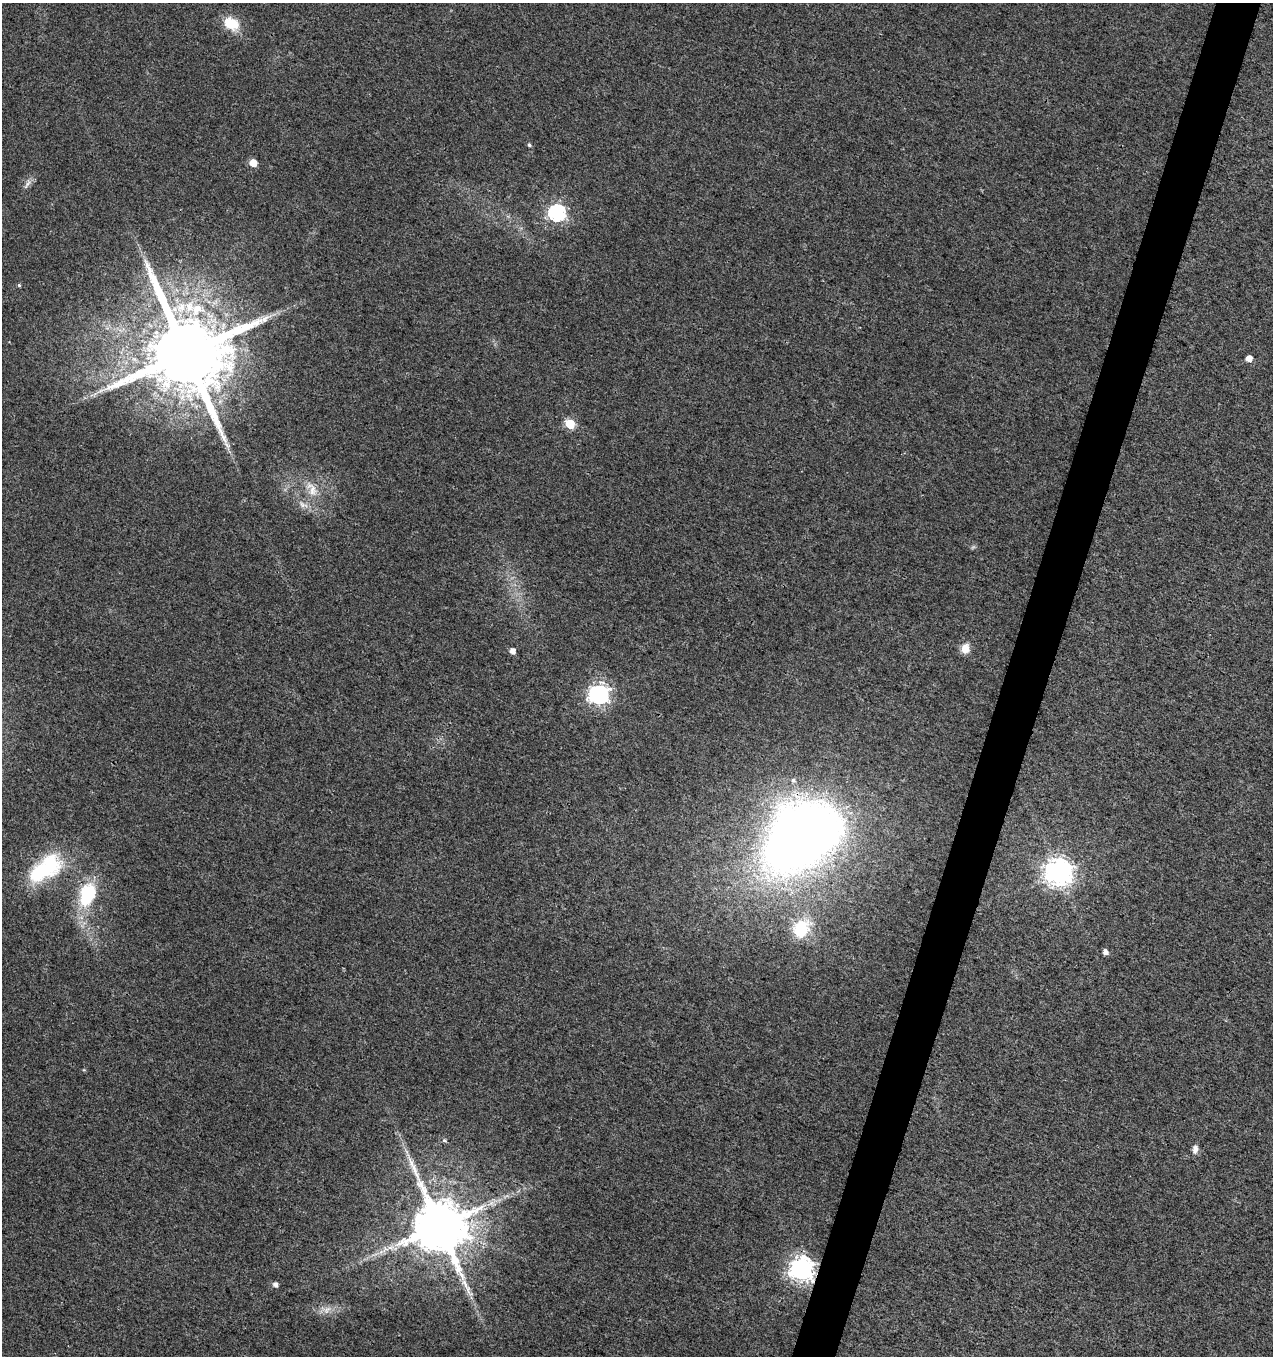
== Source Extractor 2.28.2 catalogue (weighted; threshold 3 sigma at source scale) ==
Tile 10 of 4 x 4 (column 2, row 3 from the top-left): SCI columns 1550-2820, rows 1355-2708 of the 5574 x 5425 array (HDU 1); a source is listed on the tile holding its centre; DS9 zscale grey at full resolution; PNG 1275 x 1358 px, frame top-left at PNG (2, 3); no overlay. Shown black and unused: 3% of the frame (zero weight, under 3 of 4 exposures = <1% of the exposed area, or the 3 px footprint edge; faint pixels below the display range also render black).
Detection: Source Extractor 2.28.2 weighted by HDU 2 'WHT'; one run over the whole footprint, this tile lists its part. Background 0.00757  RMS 0.0031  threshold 0.0141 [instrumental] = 3 sigma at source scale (4.5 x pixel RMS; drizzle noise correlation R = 1.50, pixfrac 1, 0.0396/0.0396 arcsec/px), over >= 5 px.
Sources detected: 32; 2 inside a brighter object's white glare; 1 long thin detection or spike segment (spike, bleed or trail) — not listed; the other 29 listed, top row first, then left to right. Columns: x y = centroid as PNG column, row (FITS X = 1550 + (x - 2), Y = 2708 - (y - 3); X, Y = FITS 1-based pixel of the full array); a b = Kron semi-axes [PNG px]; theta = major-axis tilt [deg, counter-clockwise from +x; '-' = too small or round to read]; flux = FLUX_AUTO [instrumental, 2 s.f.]
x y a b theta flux
231 24 20 15 -26 6.9
529 145 5 4 - 0.58
253 163 5 5 - 6.1
27 184 17 5 57 1.4
557 213 7 7 - 90
19 285 4 4 - 0.44
186 353 21 19 -38 5400
1249 358 5 5 - 2.9
570 424 6 5 - 17
312 489 26 12 -60 5.4
303 505 16 7 -28 2.3
965 648 11 10 - 3.3
512 651 5 4 - 2.4
599 694 8 7 - 150
793 780 6 6 - 0.79
797 836 72 49 42 350
48 864 33 29 67 22
1058 872 9 9 - 350
87 895 31 19 71 18
801 929 17 14 63 14
1105 952 5 4 - 1.6
444 1140 6 5 - 0.56
1195 1149 10 6 84 1.6
491 1203 6 6 - 0.97
439 1226 15 13 -58 2300
390 1247 11 5 0 1.6
801 1269 8 8 - 260
275 1284 5 5 - 1.5
327 1310 14 8 46 2.4
Overlapping masked pixels (flux is a lower limit): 3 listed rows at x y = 186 353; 797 836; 801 1269